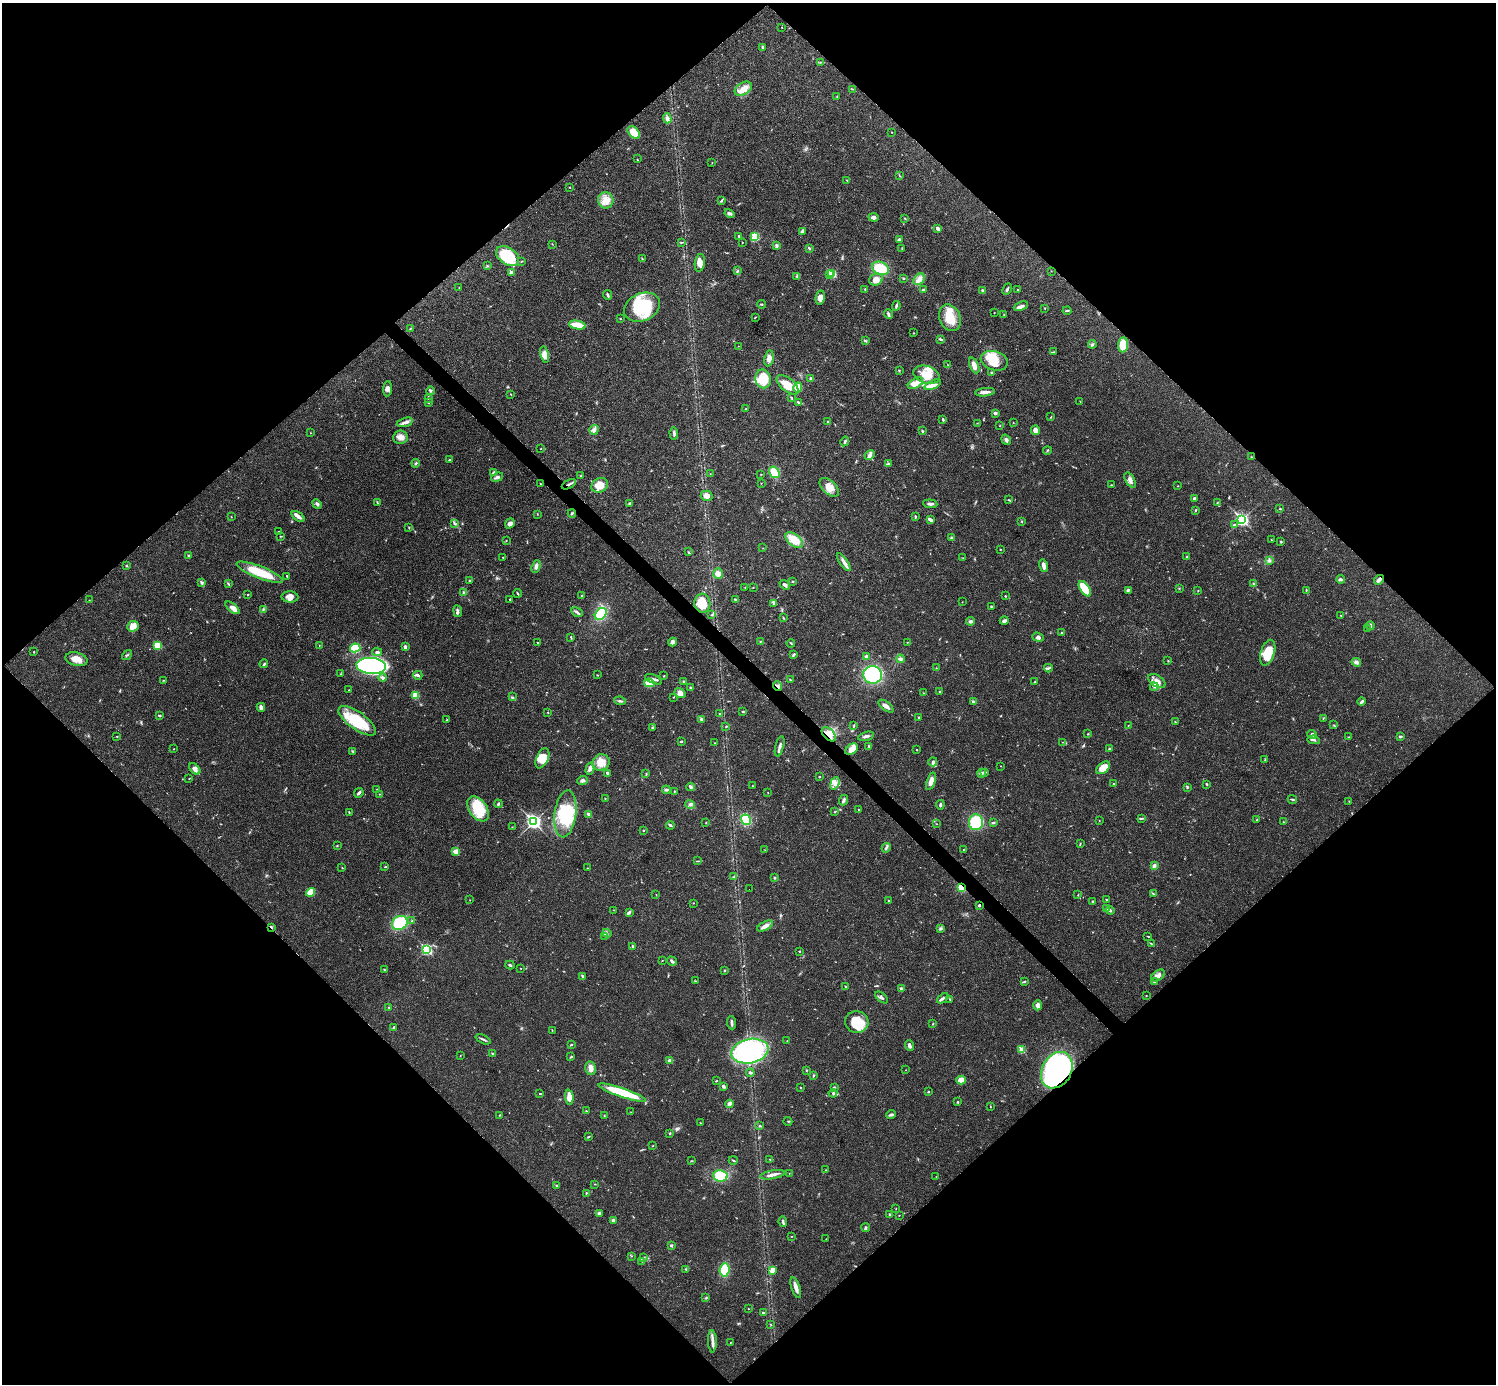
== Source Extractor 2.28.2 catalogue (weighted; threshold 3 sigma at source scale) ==
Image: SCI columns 1-5976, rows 159-5683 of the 5984 x 5984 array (HDU 1 of 3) = the unmasked area's bounding box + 8 px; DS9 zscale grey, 4 x 4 block average (1 PNG px = mean of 4 x 4 image px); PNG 1498 x 1386 px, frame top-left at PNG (2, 3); each listed source drawn as its Kron ellipse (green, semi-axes under 4 px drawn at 4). Shown black and unused: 51% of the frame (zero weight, under 3 of 4 exposures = <1% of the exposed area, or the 3 px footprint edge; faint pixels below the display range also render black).
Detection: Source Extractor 2.28.2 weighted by HDU 2 'WHT'. Background 0.021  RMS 0.0022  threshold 0.00997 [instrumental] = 3 sigma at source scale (4.5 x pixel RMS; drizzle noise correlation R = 1.50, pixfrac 1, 0.05/0.05 arcsec/px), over >= 5 px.
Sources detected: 593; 1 too faint to see at this stretch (4 x 4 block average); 3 inside a brighter object's white glare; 2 cosmic-ray / hot-pixel residue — neither listed nor drawn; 5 coinciding with a brighter row at this scale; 32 inside a brighter listed object's ellipse — not listed separately; of the other 550, all 500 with FLUX_AUTO >= 0.39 (the completeness limit of this list) listed and drawn (50 fainter detections not listed), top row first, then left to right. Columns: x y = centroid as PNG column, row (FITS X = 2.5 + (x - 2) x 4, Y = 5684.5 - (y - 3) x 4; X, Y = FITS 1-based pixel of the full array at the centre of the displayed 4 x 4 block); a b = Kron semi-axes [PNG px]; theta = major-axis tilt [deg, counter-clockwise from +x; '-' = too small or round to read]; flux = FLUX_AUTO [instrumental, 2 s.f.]
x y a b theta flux
782 27 2 2 - 0.46
762 47 4 2 - 1.6
821 62 2 2 - 0.84
743 89 9 6 32 13
852 89 3 2 - 0.72
837 96 2 2 - 0.53
667 118 5 4 - 4.1
892 132 2 2 - 0.64
634 133 7 5 -46 22
637 159 2 2 - 0.46
712 163 2 2 - 0.41
899 175 3 2 - 0.72
847 180 2 2 - 0.64
570 187 2 2 - 0.66
606 200 8 7 - 13
721 201 3 2 - 1.3
729 213 5 3 - 2.5
873 217 5 3 - 4
905 218 3 2 - 1.2
938 228 4 3 - 4.3
803 231 4 3 - 2.5
739 236 2 2 - 3.1
755 237 4 3 - 21
899 239 3 2 - 2
681 242 3 2 - 0.99
742 242 2 2 - 0.54
552 244 2 2 - 0.67
776 245 3 3 - 2.7
809 248 3 2 - 1.3
902 248 2 2 - 0.76
508 256 13 8 -34 58
642 259 3 2 - 0.84
521 261 3 2 - 0.93
700 263 9 5 81 7
487 266 3 2 - 0.93
880 268 8 6 -24 33
737 271 3 2 - 1.4
1051 271 2 2 - 0.46
511 272 2 2 - 6.6
832 273 3 2 - 47
830 275 3 2 - 7
797 276 3 2 - 1.5
904 278 3 2 - 0.94
919 279 6 4 47 6.4
876 280 7 5 26 12
459 287 2 2 - 0.75
865 289 3 2 - 0.92
1007 289 6 2 61 2.9
923 290 4 2 - 2
983 290 2 2 - 4.7
1017 290 2 2 - 0.55
608 295 5 2 - 2.5
820 298 7 4 79 9.1
761 304 4 2 - 1.3
896 306 5 2 - 2.3
1021 306 7 3 21 4.7
642 307 19 13 23 71
1045 308 2 2 - 0.84
1067 311 4 2 - 1.4
994 313 2 2 - 0.49
889 314 5 3 - 2.9
1004 315 2 2 - 0.84
755 317 4 2 - 0.62
620 318 2 2 - 0.74
950 318 14 10 -66 27
577 325 8 3 -10 37
410 328 3 2 - 0.82
914 333 2 2 - 0.81
940 339 4 2 - 2.1
865 341 4 2 - 1.3
1092 344 4 2 - 1.7
1123 345 7 5 85 32
738 346 2 2 - 0.47
1054 352 3 2 - 1.2
545 354 8 4 -79 7.3
769 358 8 4 80 8.1
994 361 14 9 -16 23
948 365 2 2 - 0.41
974 365 8 4 -66 7.6
899 371 2 2 - 1.1
991 372 3 2 - 0.91
926 375 13 8 -19 25
810 378 3 2 - 1.8
763 379 9 7 -78 42
915 383 8 4 30 10
788 385 13 6 -40 22
933 385 9 4 24 8
798 387 5 4 - 16
387 389 8 4 85 4.8
430 391 4 3 - 2.1
985 392 10 2 6 8.3
511 394 2 2 - 0.58
791 398 3 2 - 1.3
428 399 3 2 - 0.61
1080 401 2 2 - 0.46
798 402 4 2 - 1.9
428 403 2 2 - 1.1
746 408 2 2 - 0.75
995 413 3 3 - 3.1
1051 417 3 2 - 0.81
943 420 3 2 - 1.8
828 421 2 2 - 0.87
405 422 8 3 16 4.9
977 423 2 2 - 0.52
1013 423 2 2 - 0.54
1000 426 2 2 - 0.42
594 430 5 4 - 4.5
1035 430 5 4 - 6.9
922 431 4 2 - 1.2
310 433 2 2 - 0.53
674 433 6 3 -85 2.9
400 437 7 6 - 7.7
1006 440 5 3 - 2.9
845 441 5 2 - 2.3
541 448 2 2 - 0.65
1047 450 4 2 - 1.2
870 455 5 3 - 3.7
1251 457 2 2 - 0.62
450 460 3 2 - 1.2
416 463 4 2 - 1.5
888 464 2 2 - 0.75
493 472 4 2 - 2
774 472 6 4 -56 23
710 474 2 2 - 0.42
761 474 2 2 - 0.66
581 476 2 2 - 0.54
497 477 6 3 21 3.6
1130 480 8 4 -61 5.9
540 483 2 2 - 0.66
761 483 2 2 - 0.51
569 484 8 2 28 4.3
600 485 9 7 28 18
1111 485 3 2 - 0.55
1178 486 2 2 - 0.6
829 487 11 6 -43 16
707 496 6 5 - 7.3
1194 498 3 2 - 2.4
1008 500 2 2 - 0.83
377 502 3 2 - 1
1217 502 3 2 - 0.81
630 503 3 2 - 2.7
317 504 5 3 - 3
930 504 7 3 -6 3.6
1280 509 3 2 - 0.91
1195 510 3 2 - 1.1
572 513 4 2 - 1.6
537 514 3 2 - 0.7
298 516 7 3 -37 4.6
231 517 2 2 - 0.63
915 517 3 2 - 1.5
1242 519 4 3 - 160
930 520 4 2 - 4.2
1022 522 4 2 - 0.97
510 523 5 4 - 5.3
455 524 3 2 - 1.2
1234 525 3 2 - 1.8
409 528 3 2 - 0.99
279 531 2 2 - 0.51
280 536 2 2 - 0.52
951 538 3 3 - 1.5
794 540 10 5 -37 25
1272 540 2 2 - 0.65
506 541 2 2 - 0.86
1281 542 3 2 - 0.84
763 548 2 2 - 0.45
1000 549 2 2 - 0.68
689 552 2 2 - 0.58
188 556 2 2 - 2.4
503 557 2 2 - 0.53
1187 557 2 2 - 1
963 558 3 2 - 0.61
1269 561 2 2 - 0.81
844 562 10 3 -56 6.1
126 566 2 2 - 1.1
536 566 6 3 71 3.9
1043 566 6 3 -75 7.9
260 572 24 6 -21 45
718 573 5 5 - 6.4
287 576 3 2 - 1.2
1341 579 4 3 - 2.3
1379 580 5 3 - 4.4
469 581 2 2 - 1.3
793 581 2 2 - 1.2
202 583 3 2 - 2
228 584 3 2 - 1.2
1254 584 2 2 - 0.73
785 585 6 3 -42 3.1
745 587 2 2 - 0.57
753 588 2 2 - 0.45
1179 588 2 2 - 0.61
1085 589 9 4 -56 50
1128 590 4 2 - 2.3
1306 590 2 2 - 0.71
1198 591 2 2 - 0.59
464 592 3 2 - 1.5
518 593 4 2 - 1.5
248 594 2 2 - 0.62
582 596 2 2 - 0.8
1005 596 2 2 - 0.92
290 597 8 5 -2 7.9
510 599 2 2 - 0.61
735 599 2 2 - 1.7
89 600 2 2 - 0.39
962 602 2 2 - 0.59
702 603 9 8 - 21
774 604 3 2 - 1.4
991 607 3 2 - 1.1
232 608 8 3 -41 9
263 609 3 2 - 1.2
458 611 6 3 -81 3
577 612 6 2 -29 3.2
601 614 7 5 46 40
712 615 2 2 - 0.8
1341 616 2 2 - 0.57
783 618 2 2 - 0.96
971 621 4 3 - 3.3
1004 621 4 3 - 4.4
133 626 6 5 - 12
1370 626 4 3 - 2.3
1367 629 2 2 - 0.52
1062 632 3 2 - 1.1
571 637 2 2 - 0.87
1038 637 6 4 -20 4.1
673 642 4 4 - 5.7
760 642 2 2 - 1.4
907 642 2 2 - 0.56
537 643 2 2 - 0.82
791 643 4 2 - 1.2
157 645 2 2 - 48
319 645 2 2 - 0.41
405 647 3 2 - 3.6
355 648 5 4 - 55
34 652 2 2 - 0.98
377 652 5 2 - 2.4
1268 653 13 7 72 33
794 654 4 2 - 2.6
127 655 5 2 - 1.4
866 656 3 3 - 2.9
76 659 11 6 -13 14
901 659 4 3 - 2.5
1168 660 2 2 - 0.45
1356 662 5 3 - 4.4
264 664 4 2 - 1.8
371 666 15 8 -5 340
936 668 2 2 - 0.45
1048 668 4 2 - 2.2
340 674 2 2 - 0.54
418 675 4 3 - 2.7
597 675 2 2 - 0.73
873 675 9 8 - 84
664 676 2 2 - 0.9
383 677 4 3 - 3.1
654 679 9 2 -22 3.7
163 680 3 2 - 0.52
790 680 2 2 - 1.1
684 681 2 2 - 2.5
1157 681 9 5 -32 9.7
1035 682 3 2 - 1.1
649 683 5 3 - 27
778 686 5 2 - 2.6
1154 686 4 2 - 2.6
690 688 3 2 - 1.2
349 690 2 2 - 0.44
939 691 2 2 - 0.87
680 693 6 4 -35 6.3
923 693 2 2 - 0.56
416 695 4 3 - 20
512 697 2 2 - 0.98
674 697 2 2 - 0.6
620 701 6 2 -7 2.4
1362 701 4 3 - 2.7
973 702 3 3 - 2.3
886 706 9 3 -38 7.4
261 707 4 3 - 5.5
743 711 3 2 - 1.3
548 713 3 2 - 0.61
719 714 3 2 - 1
159 715 3 2 - 2.1
918 717 2 2 - 1.1
1323 718 2 2 - 0.39
701 719 4 3 - 2.3
447 720 3 2 - 0.98
357 721 22 8 -36 55
1175 722 2 2 - 0.7
854 725 3 2 - 1
1128 725 2 2 - 0.45
1334 725 3 2 - 0.8
726 727 2 2 - 0.58
652 728 3 2 - 1.2
829 734 8 5 -45 16
1088 734 2 2 - 0.95
1312 734 5 4 - 3.2
117 736 2 2 - 0.74
866 736 8 2 15 4.6
1400 736 3 2 - 2.4
1349 737 2 2 - 0.58
1314 740 6 2 -11 2.7
681 741 3 2 - 1.2
1062 742 2 2 - 0.52
714 743 2 2 - 0.43
780 746 10 2 76 4.6
868 746 2 2 - 0.74
173 749 2 2 - 0.62
852 749 7 4 36 11
1109 749 4 2 - 1.8
917 750 2 2 - 0.66
353 751 4 2 - 1.9
542 758 11 6 65 16
1265 760 3 2 - 0.87
601 762 9 8 - 18
933 762 4 3 - 3.3
1001 766 2 2 - 0.53
1103 768 8 5 41 18
195 769 6 4 -45 5.7
590 769 6 3 76 4.3
985 772 3 3 - 1.8
607 773 3 2 - 3.1
982 773 4 2 - 2.3
646 774 3 2 - 0.6
819 777 2 2 - 1.1
189 779 2 2 - 0.49
582 780 5 3 - 2.9
931 781 9 3 71 9.4
835 783 6 4 68 6.5
1114 783 2 2 - 0.66
1207 784 2 2 - 1.4
752 786 2 2 - 0.53
691 787 4 3 - 2.1
1187 787 4 2 - 1.3
376 789 2 2 - 0.6
666 790 4 2 - 2.6
674 791 2 2 - 0.92
768 792 2 2 - 0.45
359 793 5 2 - 3
380 794 2 2 - 0.47
605 798 2 2 - 0.69
1292 799 5 2 - 1.5
844 800 5 3 - 3.3
1349 801 2 2 - 0.56
498 804 4 2 - 1.8
690 805 4 3 - 3.8
940 805 5 2 - 2.4
478 809 14 8 -56 46
858 809 2 2 - 0.57
349 812 2 2 - 0.67
834 812 2 2 - 0.88
565 814 23 11 82 61
588 814 4 3 - 2.5
1141 818 3 2 - 1.2
746 820 5 4 - 43
1099 820 2 2 - 0.47
1256 820 2 2 - 0.57
533 822 4 3 - 330
976 822 8 7 - 57
1283 822 2 2 - 0.45
706 823 2 2 - 0.61
993 823 4 2 - 2.2
937 824 2 2 - 0.47
670 825 4 2 - 2.1
512 827 2 2 - 0.5
643 830 2 2 - 0.91
1080 843 3 2 - 0.95
337 846 2 2 - 0.75
886 848 5 2 - 2.1
963 849 3 2 - 0.68
765 850 2 2 - 0.52
456 851 4 4 - 7.6
698 861 3 2 - 1
1154 866 4 3 - 3.6
385 867 3 2 - 1.3
342 868 2 2 - 0.72
588 868 2 2 - 0.44
734 877 3 2 - 1.4
774 878 2 2 - 2.2
961 888 4 3 - 18
749 889 2 2 - 0.83
310 892 4 4 - 24
1153 894 3 2 - 1.1
656 895 3 2 - 0.53
1078 895 2 2 - 0.71
470 900 2 2 - 0.45
1107 900 3 2 - 1.3
888 901 2 2 - 0.63
1093 901 3 2 - 2.3
693 903 2 2 - 0.59
979 905 2 2 - 2.2
1106 909 3 3 - 2.6
614 910 2 2 - 0.43
1110 910 4 3 - 2.6
629 912 4 3 - 2.1
412 921 2 2 - 0.85
400 923 8 6 27 71
765 926 8 4 27 6.6
271 927 4 2 - 1
940 929 3 2 - 1.6
607 933 4 2 - 2.1
605 936 2 2 - 0.75
1148 936 3 2 - 0.94
1151 944 3 2 - 0.8
633 946 3 2 - 1.7
427 950 3 2 - 190
800 951 2 2 - 0.7
662 961 2 2 - 0.59
672 961 5 3 - 2.8
510 965 4 2 - 1.9
521 968 2 2 - 0.46
385 970 3 2 - 0.95
725 971 2 2 - 1.1
1158 975 7 4 36 5.7
583 976 3 2 - 1.9
695 981 2 2 - 0.78
1024 981 3 2 - 1.5
1154 982 3 3 - 1.8
846 987 3 2 - 1.2
901 989 3 2 - 2.7
1146 996 2 2 - 0.55
881 997 7 2 -39 3.1
943 998 6 2 38 3.2
950 999 2 2 - 1.3
1038 1005 5 4 - 5.9
389 1007 2 2 - 1.3
857 1022 12 11 - 40
731 1023 7 2 -83 3.9
933 1024 3 2 - 1
394 1028 3 2 - 1.8
552 1030 2 2 - 0.65
483 1039 8 2 -25 2.5
787 1041 2 2 - 0.53
571 1045 4 2 - 1.1
910 1045 5 3 - 3.9
1022 1050 2 2 - 30
750 1051 19 12 11 190
492 1053 2 2 - 1.4
460 1056 2 2 - 0.41
571 1057 3 2 - 1.2
670 1061 4 3 - 5
591 1068 7 5 -78 8
806 1070 2 2 - 0.58
906 1070 2 2 - 0.42
1057 1070 19 14 60 300
750 1073 4 3 - 2.4
814 1075 3 2 - 1.1
961 1080 5 3 - 18
716 1081 2 2 - 1.1
723 1086 2 2 - 7.1
800 1087 2 2 - 0.58
834 1087 3 2 - 0.87
928 1092 3 2 - 0.87
540 1093 3 2 - 1.1
622 1093 25 4 -19 69
833 1093 4 3 - 2.8
569 1097 7 3 -86 14
958 1102 2 2 - 1.2
729 1104 4 3 - 5
990 1106 2 2 - 0.57
586 1111 3 2 - 1.1
631 1112 2 2 - 0.47
500 1115 2 2 - 0.83
891 1115 5 3 - 2.7
604 1116 2 2 - 0.62
788 1121 4 2 - 0.79
701 1123 3 2 - 0.6
760 1126 4 2 - 1.4
670 1133 3 2 - 1.3
589 1137 3 2 - 0.97
653 1146 2 2 - 0.62
770 1159 2 2 - 0.75
733 1160 4 2 - 1.2
692 1161 3 2 - 1
826 1170 2 2 - 0.67
789 1173 2 2 - 0.45
772 1175 12 3 11 7.1
720 1176 7 5 -10 41
936 1177 2 2 - 0.62
595 1184 2 2 - 0.55
556 1186 2 2 - 3.3
586 1193 2 2 - 0.83
896 1209 2 2 - 0.49
599 1213 3 3 - 3.7
889 1215 3 2 - 2.3
899 1215 2 2 - 0.48
613 1220 3 2 - 4.2
783 1222 5 2 - 2.5
866 1228 4 2 - 2.5
791 1236 2 2 - 0.62
826 1239 2 2 - 0.45
671 1246 3 2 - 1.6
631 1256 2 2 - 0.45
644 1257 2 2 - 1
642 1261 2 2 - 0.82
686 1269 3 2 - 1.2
724 1270 6 5 - 31
772 1270 4 3 - 9.5
796 1288 11 3 -71 8.5
706 1298 3 2 - 1.3
748 1309 2 2 - 0.53
763 1313 2 2 - 2.7
770 1324 2 2 - 0.53
712 1341 11 3 -89 7
730 1343 2 2 - 0.61
Overlapping masked pixels (flux is a lower limit): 8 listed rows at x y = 569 484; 1379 580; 778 686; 829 734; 961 888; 979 905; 271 927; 1057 1070
Diffuse or blended objects may show on this block-average render without a row.